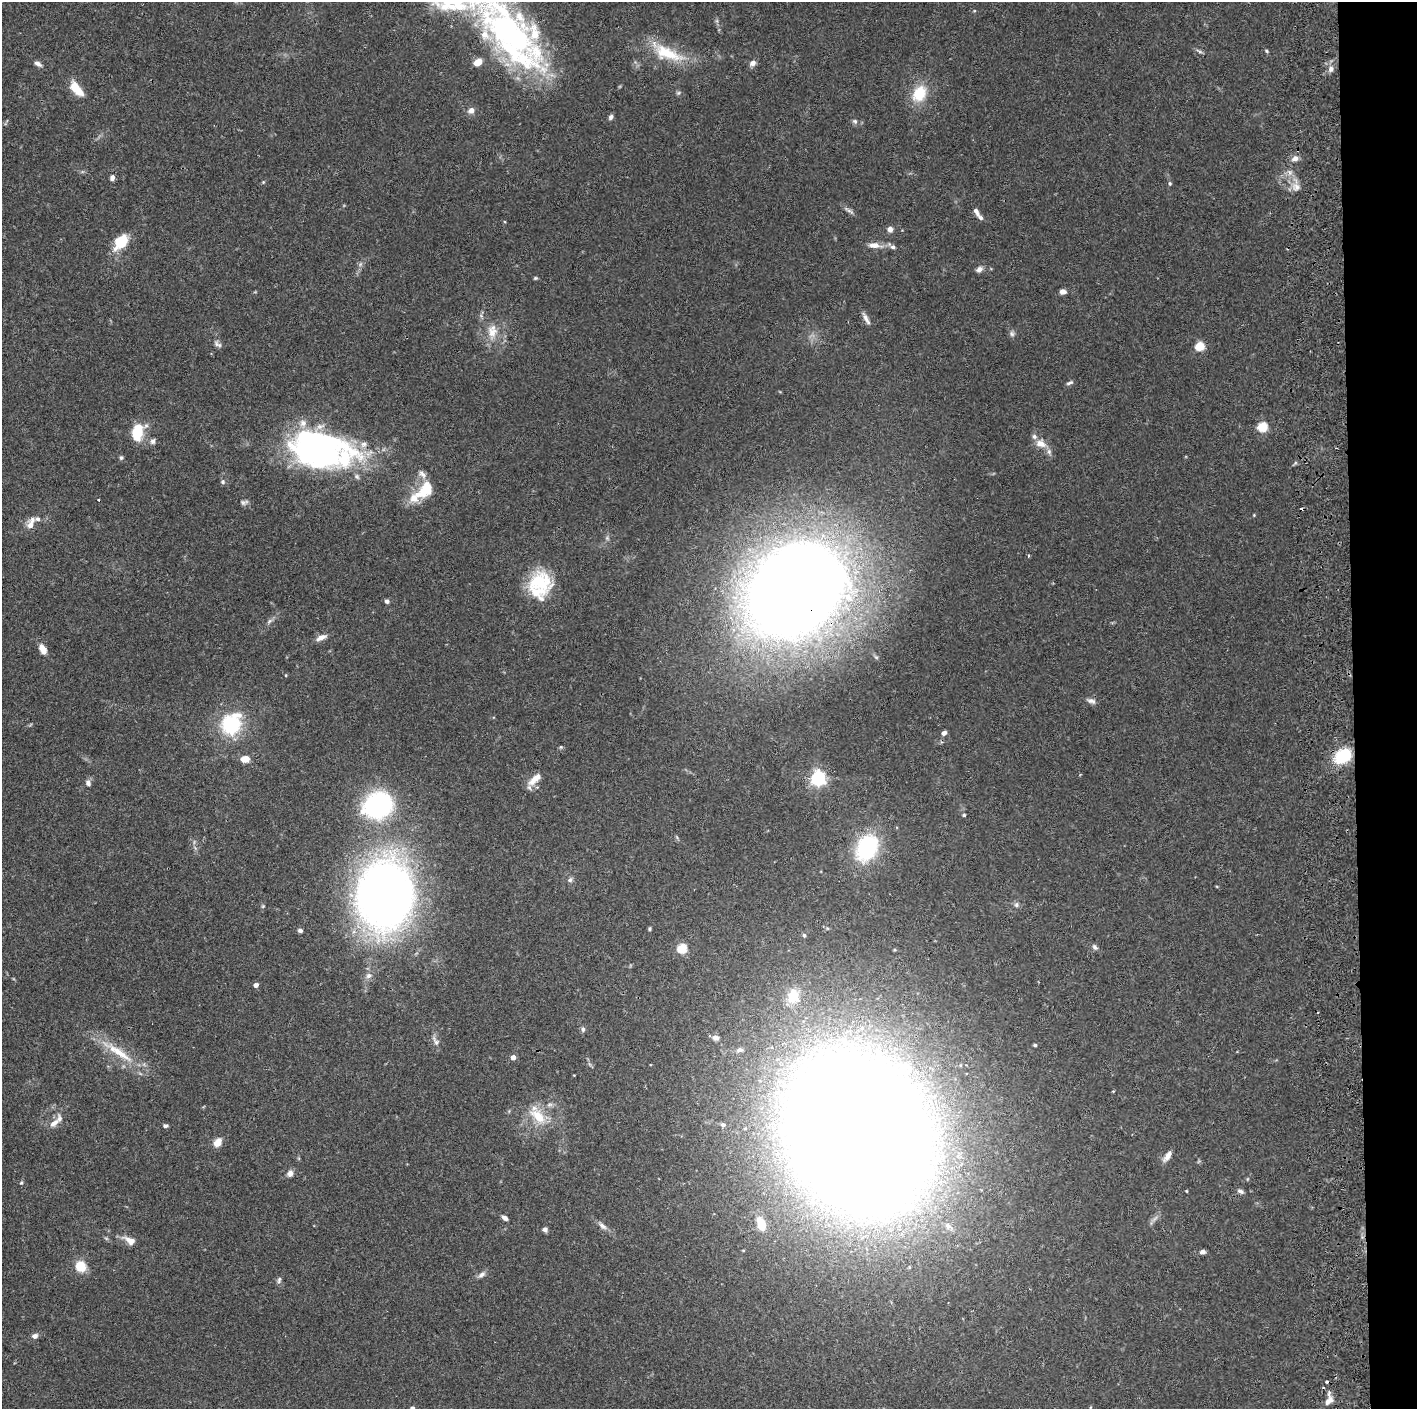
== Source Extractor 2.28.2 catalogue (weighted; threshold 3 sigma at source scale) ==
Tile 6 of 3 x 3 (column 3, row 2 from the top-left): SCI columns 2889-4303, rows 1411-2817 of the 4359 x 4230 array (HDU 1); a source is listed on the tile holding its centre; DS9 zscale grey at full resolution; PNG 1419 x 1411 px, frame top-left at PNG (2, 2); no overlay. Shown black and unused: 4% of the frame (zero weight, under 2 of 3 exposures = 3% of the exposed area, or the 3 px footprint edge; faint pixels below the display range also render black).
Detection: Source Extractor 2.28.2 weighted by HDU 2 'WHT'; one run over the whole footprint, this tile lists its part. Background 0.0769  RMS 0.005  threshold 0.0226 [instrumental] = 3 sigma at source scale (4.5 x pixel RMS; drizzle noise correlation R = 1.50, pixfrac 1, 0.05/0.05 arcsec/px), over >= 5 px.
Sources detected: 127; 1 too faint to see at this stretch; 1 inside a brighter object's white glare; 3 cosmic-ray / hot-pixel residue — not listed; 10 inside a brighter listed object's ellipse — not listed separately; the other 112 listed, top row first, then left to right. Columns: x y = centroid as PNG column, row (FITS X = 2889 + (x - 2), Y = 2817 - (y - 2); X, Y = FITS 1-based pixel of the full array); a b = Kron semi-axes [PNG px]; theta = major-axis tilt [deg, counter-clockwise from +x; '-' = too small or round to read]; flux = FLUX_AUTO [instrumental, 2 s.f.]
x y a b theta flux
508 32 118 41 -50 180
1199 51 11 3 -30 1.1
1266 51 6 4 -29 0.73
667 53 51 17 -25 22
478 62 9 6 36 5.6
753 63 8 6 40 2.3
38 64 10 5 -31 1.9
1331 69 9 7 73 2.4
76 89 17 8 -50 11
678 93 6 5 - 0.91
919 94 24 18 60 14
471 110 7 6 - 3.2
611 117 6 5 - 1.4
855 121 7 7 - 1.3
1295 158 8 7 - 2.6
112 178 6 5 - 2
263 182 4 4 - 0.55
1170 183 5 5 - 0.77
1296 186 11 7 -34 3.6
849 211 17 4 -35 1.8
976 212 13 5 -65 2.2
890 229 6 6 - 2.4
121 242 20 12 50 14
874 245 17 7 -5 4.8
893 247 7 5 0 1.5
979 269 8 6 39 2.3
535 278 5 4 - 0.66
1063 292 6 5 - 2.8
866 319 17 5 -60 2.6
492 332 19 14 87 8.8
1012 334 8 6 -59 1.4
218 344 12 6 -41 1.8
1200 346 5 5 - 22
1070 383 10 4 23 1.2
1262 427 5 5 - 30
138 432 15 9 73 21
153 441 8 6 77 1.6
1041 444 14 9 -18 5.1
320 448 64 36 -15 160
121 458 7 5 89 0.93
223 482 7 6 - 1.1
427 488 17 15 -10 10
414 498 15 12 33 7.3
244 502 11 6 12 1.5
1254 515 4 4 - 0.42
31 524 15 8 69 4.8
1028 556 4 3 - 0.45
540 585 30 24 78 28
796 590 84 65 40 1000
387 601 5 5 - 1.4
269 621 9 4 36 1.3
321 637 14 6 23 3.2
43 649 12 7 -64 4.3
1091 701 13 6 -19 2
231 724 26 21 55 34
944 733 6 5 - 1.8
561 747 5 5 - 0.66
1342 756 14 10 38 32
245 759 7 5 2 7.3
818 778 6 6 - 150
535 779 20 8 43 6
88 783 8 6 -72 2
378 805 26 21 24 80
964 815 4 3 - 0.73
867 848 30 21 62 45
570 880 7 6 - 1.4
385 895 51 42 86 480
1016 905 7 6 - 1.4
263 906 5 4 - 0.57
650 929 5 4 - 0.74
300 930 5 4 - 1.4
804 935 5 4 - 0.83
1095 947 8 6 -48 1.6
682 948 5 5 - 29
369 976 8 7 - 2.3
256 985 5 5 - 1.8
793 996 20 15 89 10
583 1029 6 6 - 1.3
715 1037 9 6 -12 1.6
435 1041 17 5 -62 2.2
1035 1045 4 3 - 0.75
739 1050 9 6 12 1.6
120 1053 56 9 -35 17
513 1057 4 4 - 3.7
574 1075 3 3 - 0.33
1113 1091 3 3 - 0.47
538 1116 29 14 -44 13
54 1123 16 8 38 4.4
723 1125 7 5 -9 1
165 1126 6 4 1 1.1
857 1133 86 65 -58 3400
217 1143 9 6 55 6
1168 1156 14 6 55 3.6
290 1173 8 7 - 2.6
1247 1179 5 3 - 0.49
21 1183 6 5 - 0.83
1186 1191 3 3 - 0.43
1240 1191 9 5 -26 1.4
505 1218 7 4 -37 2.3
761 1224 14 8 -72 11
602 1226 13 6 -42 2.5
948 1226 14 8 -39 3.7
545 1230 5 5 - 1.7
106 1238 6 4 -19 0.74
129 1240 18 8 -28 4.7
1203 1252 7 5 2 1.7
80 1266 10 8 -65 12
482 1275 11 6 38 2.1
279 1280 9 5 75 1.3
35 1336 7 6 - 2
1329 1401 15 8 51 3.4
413 1408 5 4 - 1.3
Overlapping masked pixels (flux is a lower limit): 1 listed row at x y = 796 590
Isophote crosses this tile's border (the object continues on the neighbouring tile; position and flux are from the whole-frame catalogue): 2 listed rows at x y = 508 32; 413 1408